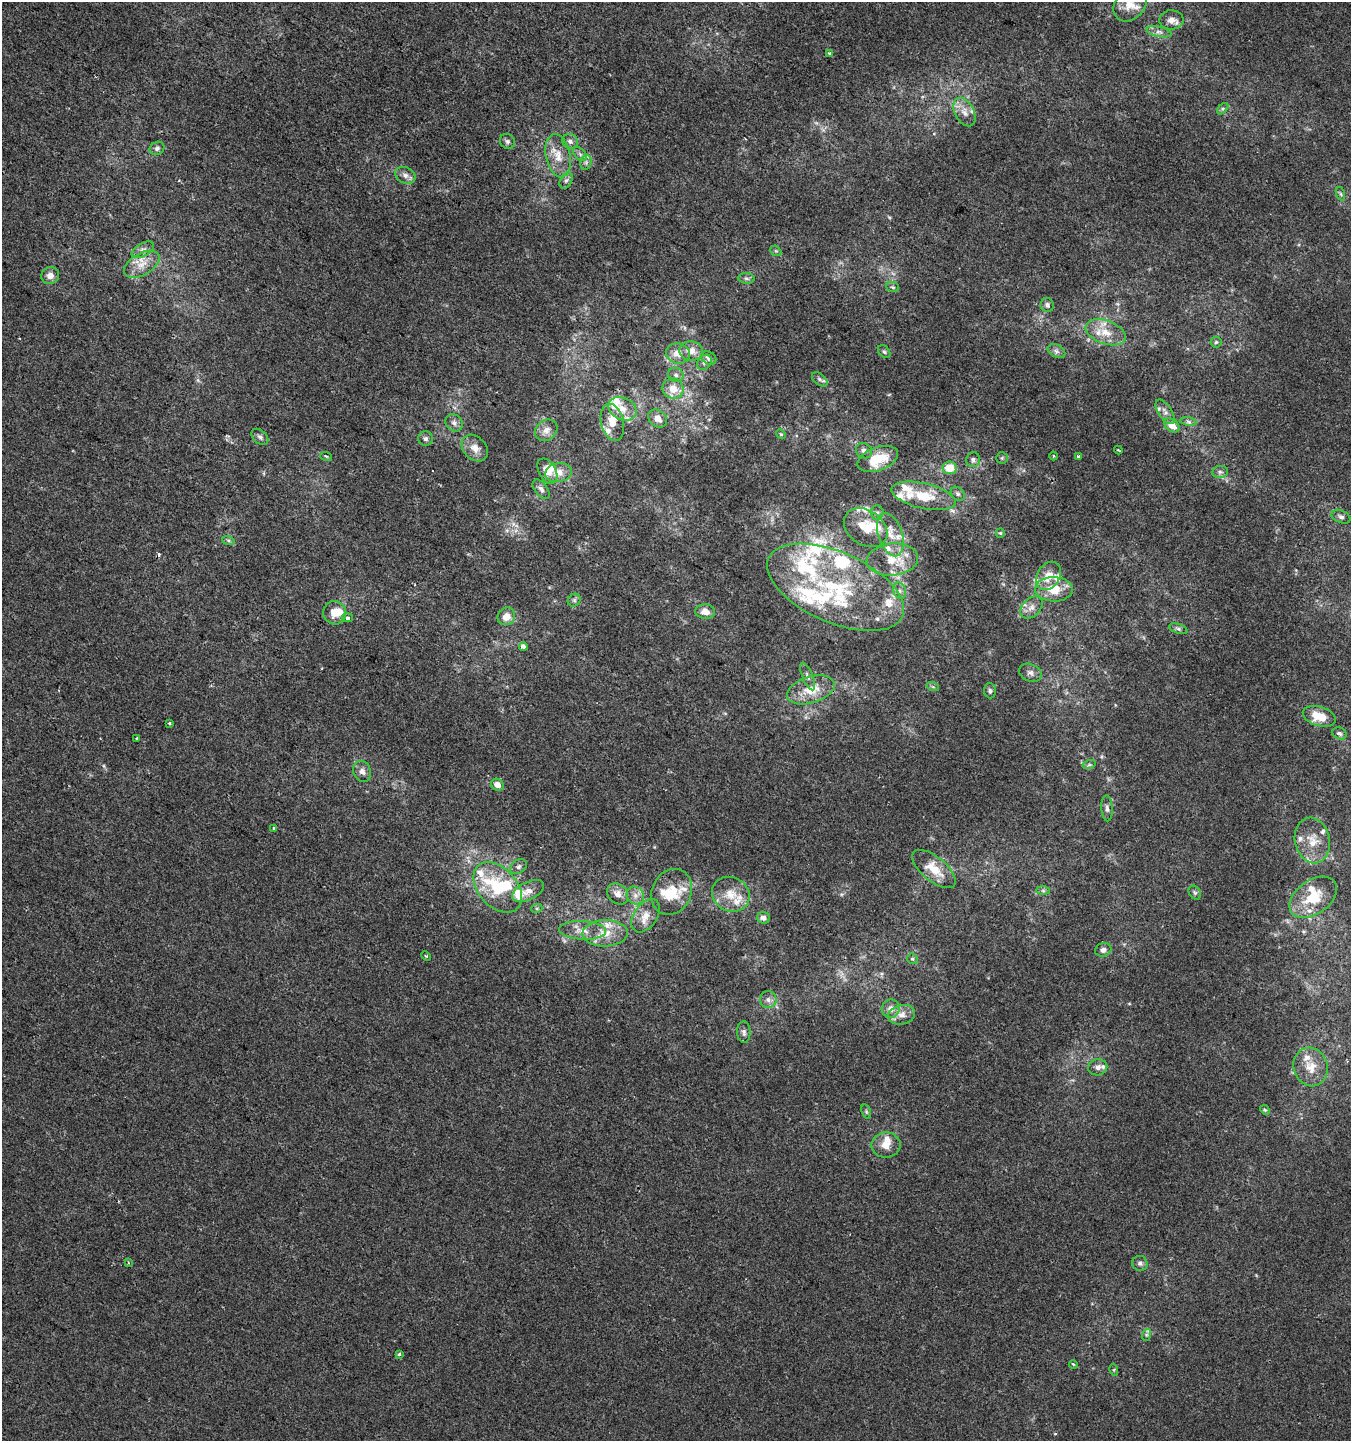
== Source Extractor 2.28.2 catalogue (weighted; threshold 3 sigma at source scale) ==
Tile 11 of 4 x 4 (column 3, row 3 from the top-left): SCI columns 2963-4311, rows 1439-2877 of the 5859 x 5761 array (HDU 1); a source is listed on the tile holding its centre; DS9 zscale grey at full resolution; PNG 1353 x 1443 px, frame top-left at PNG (2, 2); each listed source drawn as its Kron ellipse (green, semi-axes under 4 px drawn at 4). Shown black and unused: <1% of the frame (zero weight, under 2 of 3 exposures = <1% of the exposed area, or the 3 px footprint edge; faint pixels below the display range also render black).
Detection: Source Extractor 2.28.2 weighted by HDU 2 'WHT'; one run over the whole footprint, this tile lists its part. Background -0.00106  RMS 0.0042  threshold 0.019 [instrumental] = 3 sigma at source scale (4.5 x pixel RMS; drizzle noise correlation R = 1.50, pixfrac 1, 0.0396/0.0396 arcsec/px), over >= 5 px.
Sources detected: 176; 3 cosmic-ray / hot-pixel residue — neither listed nor drawn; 45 inside a brighter listed object's ellipse — not listed separately; the other 128 listed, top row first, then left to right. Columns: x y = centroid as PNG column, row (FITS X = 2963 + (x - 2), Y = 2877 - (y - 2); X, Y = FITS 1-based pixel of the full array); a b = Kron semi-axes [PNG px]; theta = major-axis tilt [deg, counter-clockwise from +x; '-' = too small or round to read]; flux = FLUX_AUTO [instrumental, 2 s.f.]
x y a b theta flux
1130 4 19 14 46 6.6
1171 20 12 9 -2 3.2
1159 32 12 5 -13 1.8
830 54 3 3 - 1.4
1223 109 7 4 46 0.78
964 112 15 9 -61 4
507 141 8 7 - 1.3
570 141 8 7 - 1.7
157 148 8 6 28 1.2
580 154 8 5 -45 1.3
558 156 22 12 -78 7.2
586 162 8 5 79 1.4
405 175 10 8 -27 2.4
566 181 8 5 62 1.4
1341 194 7 4 -71 0.71
143 250 12 6 29 2.1
776 251 6 4 -43 0.64
142 264 19 11 30 6.5
50 276 9 8 - 2.9
746 278 8 5 -6 1.1
893 287 6 5 - 0.73
1047 305 7 6 - 1.4
1106 332 21 11 -20 7.3
1216 342 5 5 - 0.68
691 351 12 9 -5 4.1
1056 351 9 6 -27 1.5
884 352 7 5 -48 0.87
678 353 12 10 -12 4.7
709 358 8 6 -34 1.8
704 362 8 6 47 1.4
676 375 8 7 - 1.4
820 379 9 5 -38 1.1
673 389 11 10 - 6
622 409 15 11 -27 5.5
1165 412 14 6 -57 2.1
658 418 10 8 -37 3.3
612 422 19 11 -76 6.1
1188 422 8 4 -9 0.92
454 423 9 8 - 1.8
1172 425 8 6 -37 4.1
546 430 12 10 40 2.9
781 434 5 4 - 0.53
260 437 10 6 -43 1.5
425 439 7 7 - 1.3
475 448 15 11 -48 4
1118 450 4 3 - 0.33
864 451 8 7 - 1.8
326 456 6 3 -19 0.53
1053 456 4 3 - 0.44
1078 456 3 3 - 3
1002 458 6 5 - 0.74
878 459 21 11 19 14
973 460 7 7 - 1.5
950 468 7 6 - 7.7
547 471 14 8 -61 4.9
1220 472 8 6 10 1.2
559 473 13 9 11 4.4
541 489 11 6 -52 1.9
958 494 8 6 -46 1.2
923 496 33 12 -13 13
877 512 7 6 - 1.2
1341 517 10 6 -25 1.4
866 528 23 17 -34 12
1000 533 4 4 - 0.46
890 535 22 12 -73 7.3
228 540 6 4 -19 0.76
892 560 26 16 5 11
1048 576 15 11 56 6
835 587 73 35 -24 62
1054 589 19 12 -1 9.3
900 591 8 6 -71 1.6
574 600 7 6 - 0.95
1031 607 13 9 44 3.1
705 612 10 7 -4 3.9
334 613 11 11 - 5.4
506 616 9 8 - 4.4
347 618 5 4 - 1.5
1178 629 9 4 -18 1.1
523 646 4 3 - 4.4
1030 673 12 8 -23 1.9
808 676 15 5 -68 1.8
933 687 6 4 -19 0.65
811 690 24 13 17 10
990 691 8 6 -85 1.1
1319 716 17 9 -17 9.1
170 724 3 3 - 1
1339 733 7 6 - 1.2
137 738 4 3 - 0.43
1089 765 7 4 18 0.76
362 771 11 8 -67 2.4
497 785 6 5 - 3.2
1107 808 13 5 -87 1.5
274 828 3 3 - 1.5
1312 840 23 17 -78 9
518 867 9 6 35 1.4
934 869 26 12 -39 8.9
498 887 29 19 -48 23
528 891 17 9 25 3.9
1043 891 7 4 -1 0.8
672 892 24 19 65 12
1195 893 7 5 -54 0.97
618 894 12 9 -45 3.3
731 894 19 17 -26 8.3
635 895 9 8 - 2.6
1313 897 26 17 36 14
537 908 5 3 - 0.56
646 916 18 11 55 5.2
763 918 6 5 - 1.8
582 930 23 9 -3 5.6
605 933 22 13 2 8.4
1103 950 8 6 18 1.7
426 956 5 3 - 0.56
912 959 5 5 - 0.63
768 1000 8 8 - 2
891 1009 9 9 - 3.1
901 1015 13 9 14 3.8
744 1032 11 6 -88 1.6
1098 1067 9 8 - 2
1311 1067 19 17 -72 7.6
1265 1110 5 4 - 0.55
866 1112 7 4 -71 0.7
886 1145 14 12 1 4.7
128 1262 4 3 - 0.55
1140 1263 8 7 - 1.4
1146 1335 6 4 72 0.63
399 1354 4 3 - 0.82
1073 1364 4 3 - 0.45
1114 1370 6 3 -73 0.49
Isophote crosses this tile's border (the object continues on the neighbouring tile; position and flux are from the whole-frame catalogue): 1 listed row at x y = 1130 4